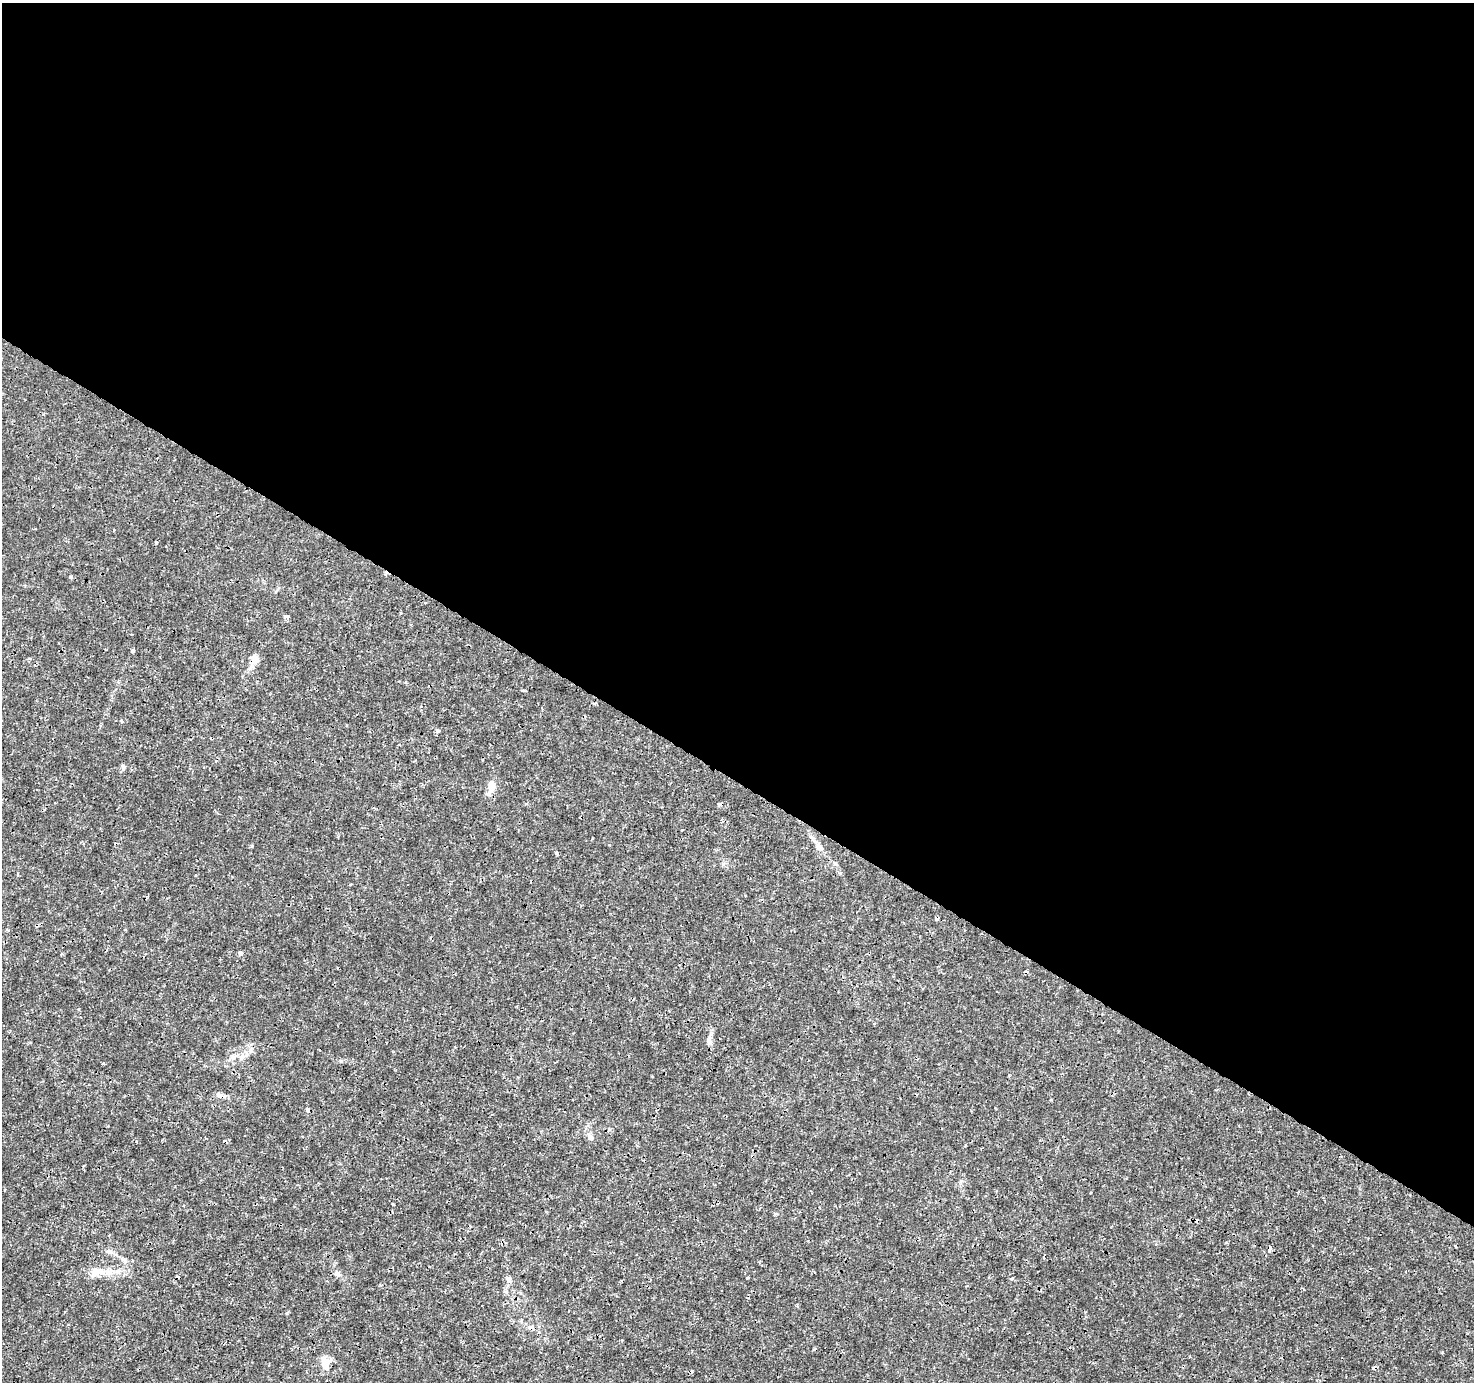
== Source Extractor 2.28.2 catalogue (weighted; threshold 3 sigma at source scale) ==
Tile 3 of 4 x 4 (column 3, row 1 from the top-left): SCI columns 2948-4419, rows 4327-5706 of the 5899 x 5961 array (HDU 1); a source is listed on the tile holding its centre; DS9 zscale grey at full resolution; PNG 1476 x 1384 px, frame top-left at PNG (2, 3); no overlay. Shown black and unused: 57% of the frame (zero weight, under 3 of 4 exposures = <1% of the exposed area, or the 3 px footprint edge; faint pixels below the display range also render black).
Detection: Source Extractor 2.28.2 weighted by HDU 2 'WHT'; one run over the whole footprint, this tile lists its part. Background 0.0024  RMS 8.1e-04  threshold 0.00363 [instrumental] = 3 sigma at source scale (4.5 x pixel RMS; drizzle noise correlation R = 1.50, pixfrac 1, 0.0396/0.0396 arcsec/px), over >= 5 px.
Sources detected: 36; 7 cosmic-ray / hot-pixel residue — not listed; the other 29 listed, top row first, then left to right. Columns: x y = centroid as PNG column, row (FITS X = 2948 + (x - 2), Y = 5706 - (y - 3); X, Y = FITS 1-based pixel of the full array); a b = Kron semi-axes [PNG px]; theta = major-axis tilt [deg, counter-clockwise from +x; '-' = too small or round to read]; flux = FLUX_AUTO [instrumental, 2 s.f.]
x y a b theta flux
156 542 3 3 - 0.13
71 577 4 4 - 0.16
286 616 5 4 - 0.19
133 650 6 3 -73 0.1
255 659 12 9 39 0.55
121 721 5 3 - 0.093
437 731 4 3 - 0.31
123 766 6 4 -44 0.13
491 787 17 8 77 0.86
719 804 4 4 - 0.35
682 830 3 2 - 0.071
252 846 3 3 - 0.1
820 847 11 6 -28 0.34
556 853 3 3 - 0.15
240 953 4 4 - 0.45
874 1023 4 3 - 0.081
709 1041 10 6 -86 0.29
242 1056 8 6 45 0.29
233 1058 7 6 - 0.25
219 1095 10 6 -39 0.29
307 1110 5 4 - 0.28
590 1138 8 8 - 0.25
1269 1249 5 3 - 0.61
109 1251 9 6 0 0.27
98 1271 18 10 -1 1.1
748 1278 4 3 - 0.067
508 1279 8 6 -64 0.27
1012 1279 4 4 - 0.13
325 1365 18 12 79 0.86
Overlapping masked pixels (flux is a lower limit): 2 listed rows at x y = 307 1110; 1269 1249
Unlisted compact peaks at least as high as the median listed source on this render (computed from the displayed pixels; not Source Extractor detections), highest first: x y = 393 1204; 287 1313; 609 845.